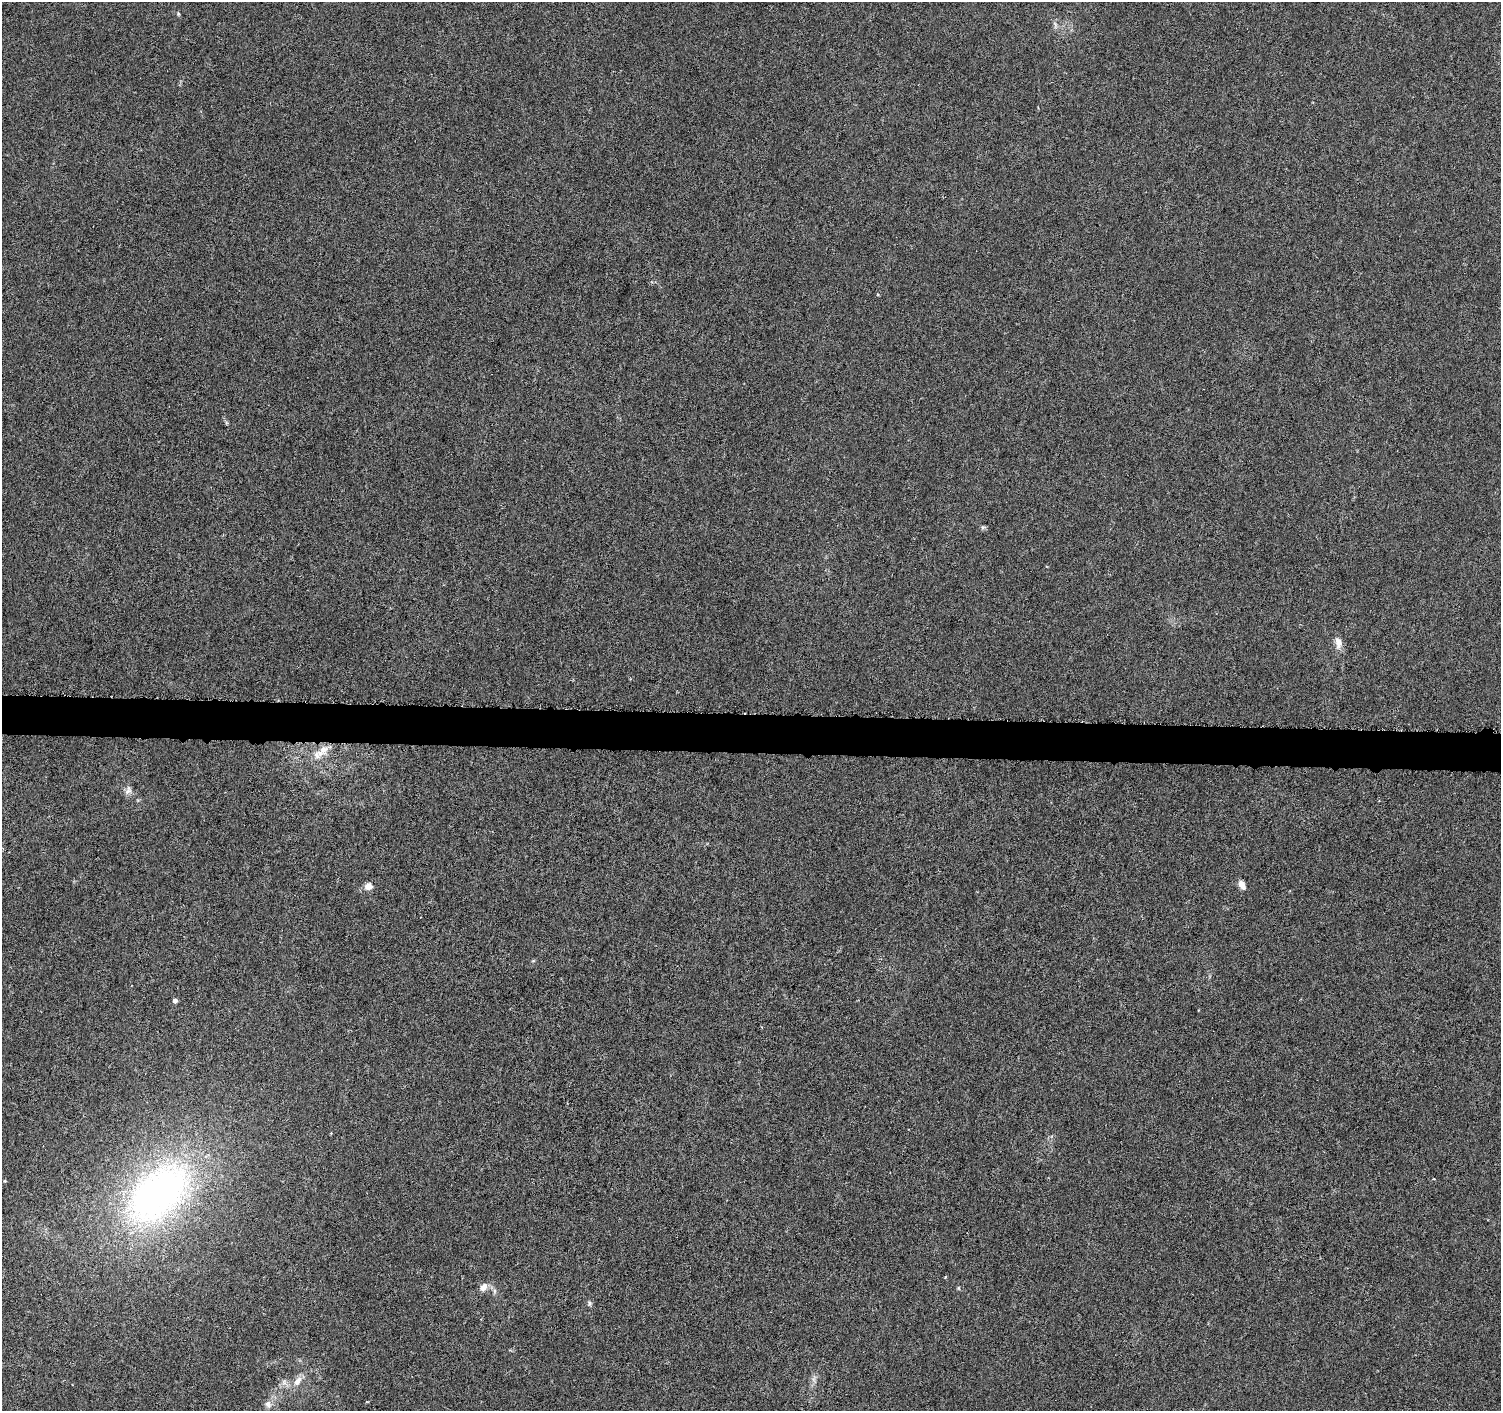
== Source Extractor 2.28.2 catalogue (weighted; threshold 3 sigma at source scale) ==
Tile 5 of 3 x 3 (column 2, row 2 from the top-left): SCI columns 1508-3006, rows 1693-3101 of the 4509 x 4744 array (HDU 1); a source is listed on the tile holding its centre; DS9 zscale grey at full resolution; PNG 1503 x 1413 px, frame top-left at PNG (2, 2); no overlay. Shown black and unused: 3% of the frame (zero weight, under 4 of 8 exposures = <1% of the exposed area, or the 3 px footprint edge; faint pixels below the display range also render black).
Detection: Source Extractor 2.28.2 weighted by HDU 2 'WHT'; one run over the whole footprint, this tile lists its part. Background -0.00214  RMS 0.0022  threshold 0.00903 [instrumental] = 3 sigma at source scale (4.09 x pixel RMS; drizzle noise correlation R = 1.36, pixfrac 0.8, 0.0396/0.0396 arcsec/px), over >= 5 px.
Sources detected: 19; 1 inside a brighter listed object's ellipse — not listed separately; the other 18 listed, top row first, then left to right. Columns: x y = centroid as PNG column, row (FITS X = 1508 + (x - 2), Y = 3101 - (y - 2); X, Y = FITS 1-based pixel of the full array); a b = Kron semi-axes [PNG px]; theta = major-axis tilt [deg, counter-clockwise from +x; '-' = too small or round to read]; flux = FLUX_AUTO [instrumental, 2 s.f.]
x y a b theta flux
178 14 5 4 - 0.24
1055 25 11 4 -77 0.57
983 527 6 6 - 0.35
1338 643 14 9 -83 1.6
323 749 14 12 54 2.6
128 790 12 8 67 0.93
1242 885 10 6 -59 1.5
368 886 10 9 - 1.3
175 1001 4 4 - 0.86
158 1194 99 60 43 79
945 1277 3 3 - 0.19
483 1287 12 8 49 1.5
958 1288 6 4 -71 0.23
494 1291 7 4 -90 0.43
589 1304 8 5 84 0.4
814 1379 9 4 82 0.7
298 1381 16 9 56 1.8
268 1404 10 8 -70 0.98